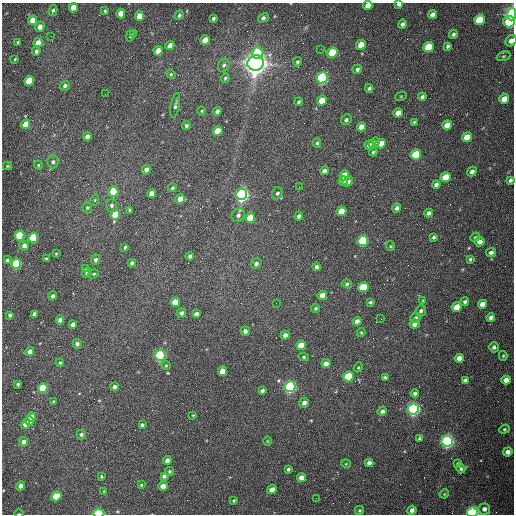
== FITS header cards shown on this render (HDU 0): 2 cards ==
NAXIS1  =                  512 /fastest changing axis
NAXIS2  =                  512 /next to fastest changing axis

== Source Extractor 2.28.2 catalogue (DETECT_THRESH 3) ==
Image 512 x 512 px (HDU 0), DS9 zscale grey, 1 PNG px = 1 image px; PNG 516 x 516 px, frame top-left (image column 1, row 512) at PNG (2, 3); each listed source drawn as its Kron ellipse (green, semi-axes under 4 px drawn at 4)
Background 1570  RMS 24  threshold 71.1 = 3 sigma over >= 5 px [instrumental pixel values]
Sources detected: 215; all 215 listed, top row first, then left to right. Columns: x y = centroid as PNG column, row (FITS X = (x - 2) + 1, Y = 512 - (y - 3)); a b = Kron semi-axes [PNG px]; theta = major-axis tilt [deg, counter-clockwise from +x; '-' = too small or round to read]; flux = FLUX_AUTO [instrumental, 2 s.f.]
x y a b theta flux
399 4 4 3 - 6.3e+03
368 6 5 4 - 1.5e+04
73 8 5 4 - 1.8e+04
53 11 5 4 - 3.0e+03
105 11 4 3 - 2.1e+03
121 13 5 4 - 1.6e+04
432 14 5 4 - 6.9e+03
512 14 6 4 86 8.2e+05
179 15 5 4 - 3.0e+03
139 16 5 4 - 2.0e+04
213 18 4 3 - 3.2e+03
263 18 6 4 29 4.4e+03
33 20 5 4 - 2.0e+04
479 20 5 5 - 5.5e+04
509 22 6 5 - 4.6e+04
402 24 5 4 - 4.8e+03
40 27 5 4 - 9.8e+03
133 34 4 3 - 1.8e+03
453 34 4 4 - 3.6e+03
51 36 3 2 - 1.4e+03
130 36 5 4 - 2.3e+03
205 40 5 4 - 2.5e+04
511 41 6 5 - 8.4e+03
18 42 3 3 - 2.2e+03
38 43 5 4 - 1.2e+04
170 45 5 4 - 9.5e+03
361 45 5 4 - 2.3e+04
448 46 4 3 - 3.0e+03
429 47 5 5 - 6.1e+04
321 49 2 2 - 7.3e+02
36 51 4 4 - 3.9e+03
158 51 5 4 - 1.5e+04
258 53 6 5 - 5.4e+04
332 53 5 5 - 6.9e+04
503 56 7 4 19 2.2e+03
15 59 3 2 - 1.4e+03
297 62 5 4 - 2.8e+03
256 63 8 7 - 2.2e+06
224 65 7 5 61 4.2e+03
357 69 5 4 - 4.1e+03
171 74 5 4 - 1.9e+03
225 78 4 4 - 2.1e+03
322 78 6 5 - 3.5e+05
29 81 5 4 - 4.3e+04
65 86 5 4 - 3.9e+03
369 88 4 3 - 2.7e+03
105 94 2 2 - 6.8e+02
401 96 5 3 - 1.5e+03
422 97 4 3 - 3.7e+03
504 99 5 4 - 2.1e+04
322 101 5 4 - 2.3e+04
299 102 4 3 - 2.0e+03
175 105 12 4 78 4.1e+03
202 111 5 3 - 1.6e+03
217 111 4 4 - 4.0e+03
398 113 5 4 - 1.3e+04
346 120 6 5 - 3.1e+03
414 122 3 3 - 1.6e+03
26 124 5 4 - 2.4e+04
447 125 5 4 - 1.8e+04
186 126 4 4 - 2.8e+03
361 127 5 4 - 1.2e+04
218 131 5 4 - 3.4e+04
87 137 4 4 - 8.2e+03
467 137 5 4 - 2.6e+04
317 143 5 4 - 2.5e+03
374 143 6 4 35 7.5e+03
381 144 5 4 - 2.2e+04
369 145 5 5 - 4.8e+03
373 152 4 3 - 2.2e+03
416 154 5 5 - 6.6e+04
53 162 6 5 - 4.5e+03
38 165 4 4 - 1.6e+03
7 166 4 4 - 1.5e+03
146 170 5 4 - 6.4e+03
324 171 4 4 - 6.3e+03
472 171 5 4 - 5.8e+03
344 176 5 5 - 2.6e+04
446 177 5 4 - 4.8e+04
510 180 4 3 - 3.9e+03
343 181 4 4 - 1.3e+04
348 182 5 4 - 4.5e+03
436 184 4 4 - 5.0e+03
299 187 2 2 - 9.1e+02
172 188 4 4 - 2.3e+03
113 192 5 5 - 4.5e+04
277 193 6 5 - 3.7e+03
152 194 4 4 - 1.5e+04
242 194 6 5 - 7.1e+05
180 199 5 4 - 1.3e+04
95 200 5 3 - 1.5e+03
112 205 6 5 - 4.2e+03
87 208 5 4 - 2.1e+03
397 208 4 4 - 4.5e+03
130 210 3 3 - 2.0e+03
341 211 5 4 - 2.8e+04
429 213 4 4 - 5.3e+03
115 215 5 4 - 4.1e+04
238 215 7 6 - 4.8e+03
299 216 4 3 - 4.2e+03
250 218 5 5 - 3.8e+04
19 236 5 4 - 6.9e+04
434 237 3 3 - 3.0e+03
475 237 5 4 - 2.0e+03
33 238 5 5 - 8.3e+04
363 241 5 5 - 1.7e+05
480 242 5 4 - 9.3e+03
24 245 5 5 - 6.4e+03
390 246 5 4 - 1.8e+03
125 247 3 3 - 2.3e+03
491 252 5 4 - 4.7e+03
56 254 3 2 - 1.3e+03
190 256 4 4 - 5.2e+03
46 259 3 3 - 1.8e+03
470 259 4 3 - 2.3e+03
7 260 4 3 - 2.6e+03
96 260 5 4 - 4.0e+03
132 263 4 4 - 5.6e+03
16 264 5 5 - 1.4e+05
256 264 6 5 - 4.5e+03
316 267 4 4 - 3.4e+03
86 269 4 3 - 2.0e+03
87 273 5 4 - 3.0e+03
94 274 5 4 - 2.1e+03
347 284 5 4 - 2.8e+03
363 287 5 5 - 6.7e+04
322 295 5 4 - 1.6e+04
53 296 4 4 - 4.2e+03
423 300 4 3 - 1.2e+03
175 302 5 4 - 3.3e+04
370 302 3 3 - 2.6e+03
465 302 4 4 - 3.2e+03
276 303 2 2 - 9.0e+02
482 304 4 4 - 1.1e+04
457 307 5 5 - 1.9e+04
315 308 4 4 - 2.2e+03
421 311 6 5 - 3.8e+03
181 313 5 4 - 4.4e+03
34 314 4 3 - 5.5e+03
196 314 4 4 - 6.1e+03
10 315 3 3 - 2.9e+03
416 318 5 5 - 3.5e+03
491 318 4 4 - 5.1e+03
381 319 2 2 - 9.2e+02
60 320 4 4 - 7.0e+03
357 321 4 4 - 6.5e+03
415 324 5 4 - 6.5e+03
73 325 4 4 - 6.0e+03
245 331 5 4 - 5.8e+03
361 332 4 4 - 1.6e+03
285 335 5 4 - 7.9e+03
77 344 4 4 - 5.3e+03
301 345 5 4 - 3.1e+04
494 347 5 4 - 3.6e+03
30 352 4 4 - 1.4e+04
160 355 5 5 - 3.6e+05
503 356 5 4 - 1.9e+03
304 357 5 4 - 2.3e+03
459 358 5 4 - 1.2e+04
60 363 4 3 - 1.8e+03
326 364 4 4 - 1.1e+04
166 365 4 4 - 1.9e+03
358 367 5 4 - 1.9e+03
223 371 5 4 - 2.3e+04
349 377 5 5 - 1.1e+05
385 377 4 3 - 2.5e+03
465 380 4 4 - 5.7e+03
506 380 4 4 - 1.0e+04
18 384 3 3 - 2.2e+03
115 387 4 4 - 6.1e+03
290 387 5 5 - 4.3e+05
43 388 5 4 - 5.0e+04
262 391 4 4 - 3.7e+03
415 393 4 4 - 4.3e+03
53 402 3 3 - 1.8e+03
304 403 5 4 - 6.7e+03
413 409 5 5 - 5.7e+05
382 411 5 4 - 4.7e+03
193 415 4 3 - 1.3e+03
32 417 4 4 - 1.7e+04
30 421 4 4 - 1.4e+04
25 424 5 4 - 1.0e+04
142 425 3 3 - 2.9e+03
504 429 5 4 - 2.2e+03
81 434 5 4 - 3.2e+03
419 438 4 4 - 2.1e+03
267 441 4 3 - 1.2e+03
447 441 6 5 - 6.4e+05
23 442 5 4 - 6.0e+03
508 452 5 4 - 8.4e+03
167 460 4 4 - 7.6e+03
369 463 4 4 - 6.5e+03
346 464 5 3 - 1.4e+03
458 464 4 3 - 2.8e+03
288 469 4 3 - 3.0e+03
461 469 4 4 - 2.8e+03
170 471 4 4 - 2.2e+03
101 476 4 3 - 2.0e+03
164 476 4 4 - 4.6e+03
301 478 4 4 - 1.3e+04
141 485 3 3 - 2.0e+03
21 486 4 4 - 9.3e+03
163 486 4 4 - 1.4e+04
272 490 5 4 - 1.2e+04
104 491 4 3 - 1.3e+03
444 494 5 3 - 1.4e+03
56 496 5 4 - 4.1e+04
316 498 2 2 - 3.2e+03
234 500 3 3 - 2.1e+03
484 509 6 5 - 6.8e+03
359 510 4 4 - 2.1e+03
412 510 4 4 - 6.1e+03
472 512 5 4 - 4.8e+05
99 513 6 3 0 1.1e+05
19 514 4 2 - 1.9e+03
At the frame edge (FLAGS 8, measured only in part): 7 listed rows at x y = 399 4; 368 6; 512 14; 511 41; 472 512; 99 513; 19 514